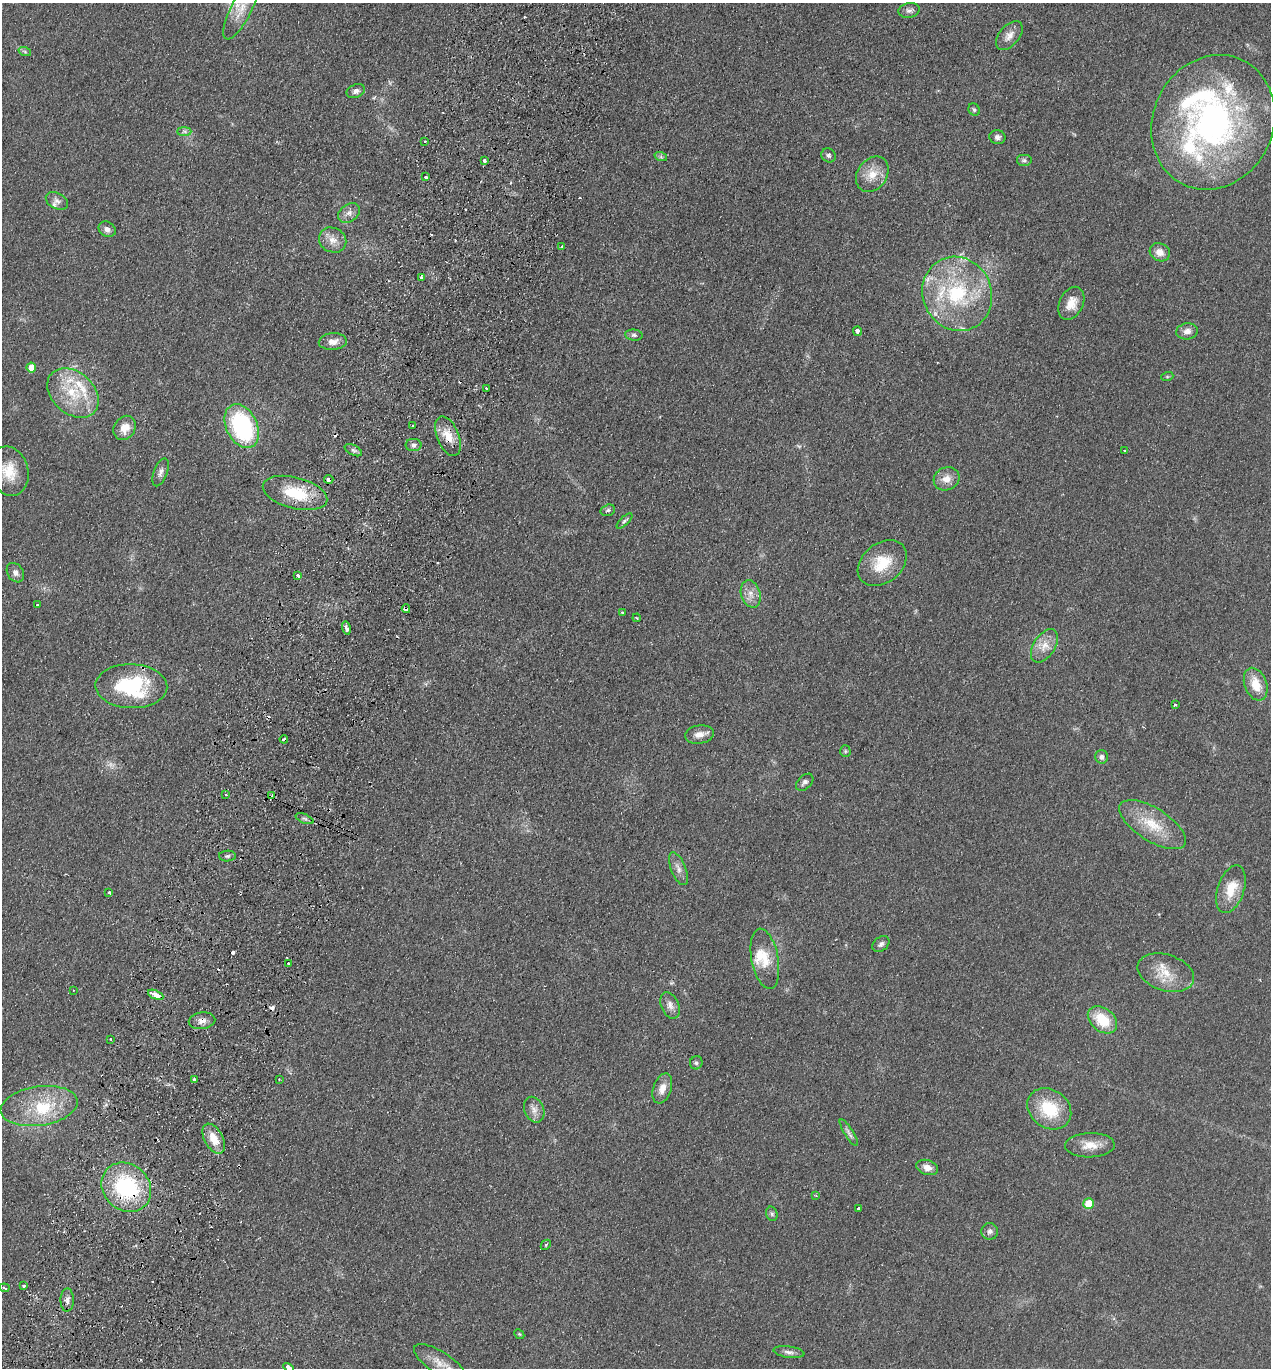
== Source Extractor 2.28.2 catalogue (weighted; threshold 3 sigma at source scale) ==
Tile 7 of 4 x 4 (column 3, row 2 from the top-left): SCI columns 2730-3998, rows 2757-4122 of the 5589 x 5512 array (HDU 1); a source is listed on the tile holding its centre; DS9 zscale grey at full resolution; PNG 1273 x 1370 px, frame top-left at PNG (2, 3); each listed source drawn as its Kron ellipse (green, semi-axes under 4 px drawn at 4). Shown black and unused: <1% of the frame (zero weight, under 2 of 3 exposures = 3% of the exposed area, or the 3 px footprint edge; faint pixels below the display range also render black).
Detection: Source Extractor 2.28.2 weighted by HDU 2 'WHT'; one run over the whole footprint, this tile lists its part. Background 0.0752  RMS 0.0094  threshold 0.0425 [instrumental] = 3 sigma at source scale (4.5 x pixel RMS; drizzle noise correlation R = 1.50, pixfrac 1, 0.05/0.05 arcsec/px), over >= 5 px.
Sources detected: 136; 1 too faint to see at this stretch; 15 cosmic-ray / hot-pixel residue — neither listed nor drawn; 12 inside a brighter listed object's ellipse — not listed separately; the other 108 listed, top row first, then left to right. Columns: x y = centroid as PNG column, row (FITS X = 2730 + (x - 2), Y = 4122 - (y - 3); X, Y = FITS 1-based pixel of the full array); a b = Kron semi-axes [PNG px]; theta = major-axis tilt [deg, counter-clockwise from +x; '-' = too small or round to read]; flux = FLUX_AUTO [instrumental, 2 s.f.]
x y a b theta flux
241 9 33 10 63 17
909 10 11 7 10 3.5
1009 36 17 10 50 7.6
25 52 6 4 -20 1.6
356 91 9 6 24 3.6
974 110 6 5 - 1.8
1213 122 69 60 64 310
184 131 7 4 0 2.3
997 137 8 7 - 3.3
425 141 2 2 - 0.92
829 155 7 7 - 2.8
661 157 6 4 -18 1.5
1024 160 8 6 0 2.2
484 161 4 3 - 6.1
872 174 19 15 55 16
426 177 3 3 - 5.3
57 201 12 8 -28 4.3
349 213 12 8 35 5.4
107 229 9 7 -33 5
333 240 14 12 -28 9.2
562 247 3 3 - 3.3
1160 252 10 8 -27 7
421 277 3 3 - 3.9
957 294 38 34 -65 92
1071 303 17 12 64 13
858 331 5 4 - 12
1187 331 11 8 8 5.5
634 335 9 5 -6 2.5
333 342 14 8 4 7.5
31 367 5 5 - 11
1167 377 6 4 19 1.1
486 388 3 2 - 1.9
73 393 29 21 -41 40
242 426 23 15 -64 110
412 426 2 2 - 0.77
125 428 13 10 56 12
448 436 21 11 -68 15
414 445 8 6 0 3.1
353 450 9 5 -27 2.8
1125 451 3 2 - 1.4
9 471 25 19 -75 23
161 472 15 6 69 4.5
329 479 5 3 - 5.9
947 479 13 11 25 9.6
295 493 33 15 -14 41
608 510 7 5 16 1.7
624 521 10 4 43 2.1
882 563 27 19 38 29
15 573 10 8 -57 4.3
298 576 4 3 - 2.9
751 594 14 9 -73 8.1
37 605 3 2 - 2.2
406 609 4 3 - 5.9
622 613 3 3 - 1.7
637 618 4 3 - 1.2
346 628 7 3 -76 3.8
1044 646 18 10 56 12
1256 684 17 11 -69 18
131 686 36 22 -2 80
1175 705 3 3 - 2.9
699 734 14 9 8 7.3
284 739 4 3 - 4.7
845 751 6 5 - 1.3
1102 757 7 6 - 3.5
805 782 10 6 44 3.4
226 794 3 2 - 1.3
272 796 4 3 - 6.3
305 819 9 4 -21 2.2
1153 825 38 16 -32 31
227 856 8 5 2 2
678 869 17 7 -68 6.1
1231 889 25 13 71 21
109 893 3 3 - 4.9
881 944 9 6 38 3.2
765 959 30 13 -79 20
289 964 3 3 - 3.8
1166 973 29 18 -17 23
73 990 2 2 - 0.85
156 995 8 3 -24 16
670 1005 14 8 -67 6.1
1102 1020 16 11 -39 29
202 1021 13 8 10 6.1
110 1039 3 2 - 0.81
696 1063 7 6 - 2.4
195 1079 4 3 - 3.4
279 1079 2 2 - 0.66
662 1088 15 9 71 9.4
39 1106 39 19 8 47
1049 1109 23 19 -36 40
534 1110 13 9 -67 6.4
849 1133 15 4 -58 3.3
214 1139 16 9 -62 17
1090 1145 25 12 1 14
927 1167 11 7 -18 6.8
126 1187 26 23 -43 93
816 1196 4 2 - 0.74
1089 1204 5 5 - 29
859 1209 4 3 - 3
772 1214 7 5 -75 2
990 1231 8 8 - 3.4
546 1245 5 3 - 1
24 1286 3 3 - 2.3
5 1288 5 3 - 2.4
67 1300 11 6 88 4.1
519 1334 5 4 - 1.1
789 1352 15 5 -7 4.2
440 1363 30 11 -32 13
288 1367 5 3 - 7
Overlapping masked pixels (flux is a lower limit): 7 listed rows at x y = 448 436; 329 479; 406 609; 284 739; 272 796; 202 1021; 126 1187
Isophote crosses this tile's border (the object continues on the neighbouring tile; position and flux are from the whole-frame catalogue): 3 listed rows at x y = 241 9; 440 1363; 288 1367